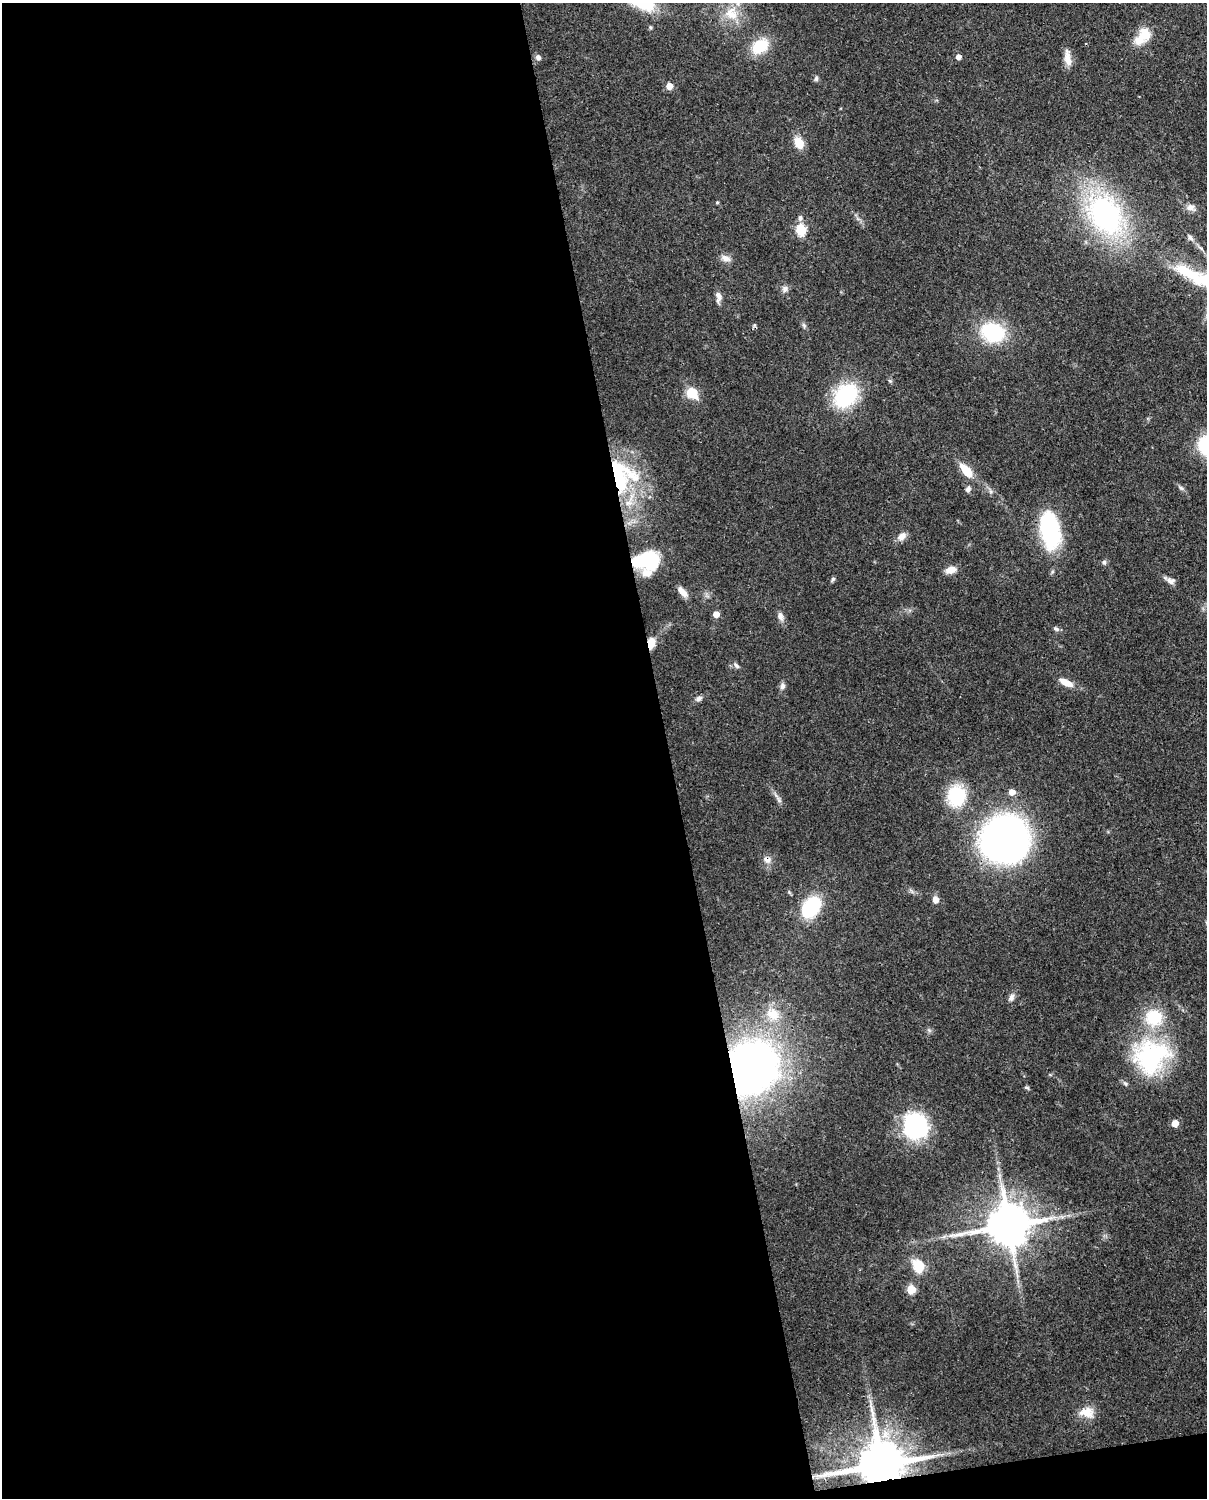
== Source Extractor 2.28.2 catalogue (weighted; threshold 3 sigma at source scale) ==
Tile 9 of 4 x 3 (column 1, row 3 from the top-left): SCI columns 90-1294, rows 156-1651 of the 5001 x 4910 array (HDU 1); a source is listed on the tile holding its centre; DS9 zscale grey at full resolution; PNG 1209 x 1500 px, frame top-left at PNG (2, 3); no overlay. Shown black and unused: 56% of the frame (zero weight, under 3 of 4 exposures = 7% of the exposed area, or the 3 px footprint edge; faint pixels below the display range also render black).
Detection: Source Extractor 2.28.2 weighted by HDU 2 'WHT'; one run over the whole footprint, this tile lists its part. Background 0.107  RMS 0.0042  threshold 0.0188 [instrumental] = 3 sigma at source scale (4.5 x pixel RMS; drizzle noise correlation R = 1.50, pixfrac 1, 0.05/0.05 arcsec/px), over >= 5 px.
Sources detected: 67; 2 inside a brighter object's white glare — not listed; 2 inside a brighter listed object's ellipse — not listed separately; the other 63 listed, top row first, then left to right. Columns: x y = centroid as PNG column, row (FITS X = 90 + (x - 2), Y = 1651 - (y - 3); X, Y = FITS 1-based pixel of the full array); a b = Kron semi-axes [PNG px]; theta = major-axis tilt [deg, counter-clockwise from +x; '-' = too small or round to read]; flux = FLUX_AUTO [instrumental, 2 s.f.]
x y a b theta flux
731 13 19 18 - 9.5
1145 34 16 13 -67 6.9
760 46 20 14 38 13
538 57 7 6 - 1.5
958 57 5 5 - 2.2
1068 58 22 8 -82 3.9
816 78 7 5 89 0.89
669 86 5 5 - 6.3
799 143 14 10 -65 5.6
717 202 4 3 - 0.53
1191 207 13 9 -19 2.4
1105 214 37 26 -56 93
800 218 9 5 -89 1.2
801 230 6 5 - 30
1190 237 10 6 -49 1.5
726 258 14 8 -22 2.4
1193 276 60 14 -31 26
785 289 9 8 - 1.6
718 297 15 7 -88 2.2
804 325 8 3 -71 0.78
993 332 21 17 -15 32
890 381 6 4 -19 0.56
692 393 14 11 -53 7.9
846 396 28 21 46 32
966 470 12 6 -48 13
621 476 44 35 -74 47
1181 488 7 5 -43 0.92
968 489 8 7 - 1.2
1049 530 38 18 -79 45
902 536 12 8 37 2.8
647 560 28 17 4 25
1104 562 6 6 - 0.83
951 570 12 7 17 4
833 579 7 5 59 0.72
1171 581 11 8 -5 1.9
682 592 14 6 -47 3.8
716 614 5 5 - 4.4
780 616 10 7 -75 2.1
1056 629 8 6 -25 1.1
651 643 12 7 84 5.4
736 665 11 5 -41 1.2
1066 682 17 7 -27 4.9
782 686 9 7 75 1.4
699 698 10 6 28 1.4
1012 792 6 6 - 3.7
956 796 23 19 86 22
779 800 9 4 -55 1.3
1004 838 42 33 44 180
767 860 11 9 -12 2.4
935 899 7 6 - 2.6
811 907 17 11 52 39
1011 998 10 7 67 1.7
773 1014 19 15 -36 7.9
1151 1056 48 43 29 50
751 1068 37 33 59 280
1026 1088 8 4 -22 0.62
1175 1123 5 5 - 6.4
915 1126 21 20 - 56
1008 1225 13 11 11 1700
919 1266 9 7 -45 15
911 1289 5 5 - 15
1087 1412 19 14 -8 6.1
880 1465 15 11 9 2400
Overlapping masked pixels (flux is a lower limit): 8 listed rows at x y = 1193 276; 621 476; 647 560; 651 643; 1004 838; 767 860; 751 1068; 880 1465
Isophote crosses this tile's border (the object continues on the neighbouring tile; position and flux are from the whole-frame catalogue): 1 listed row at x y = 1193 276